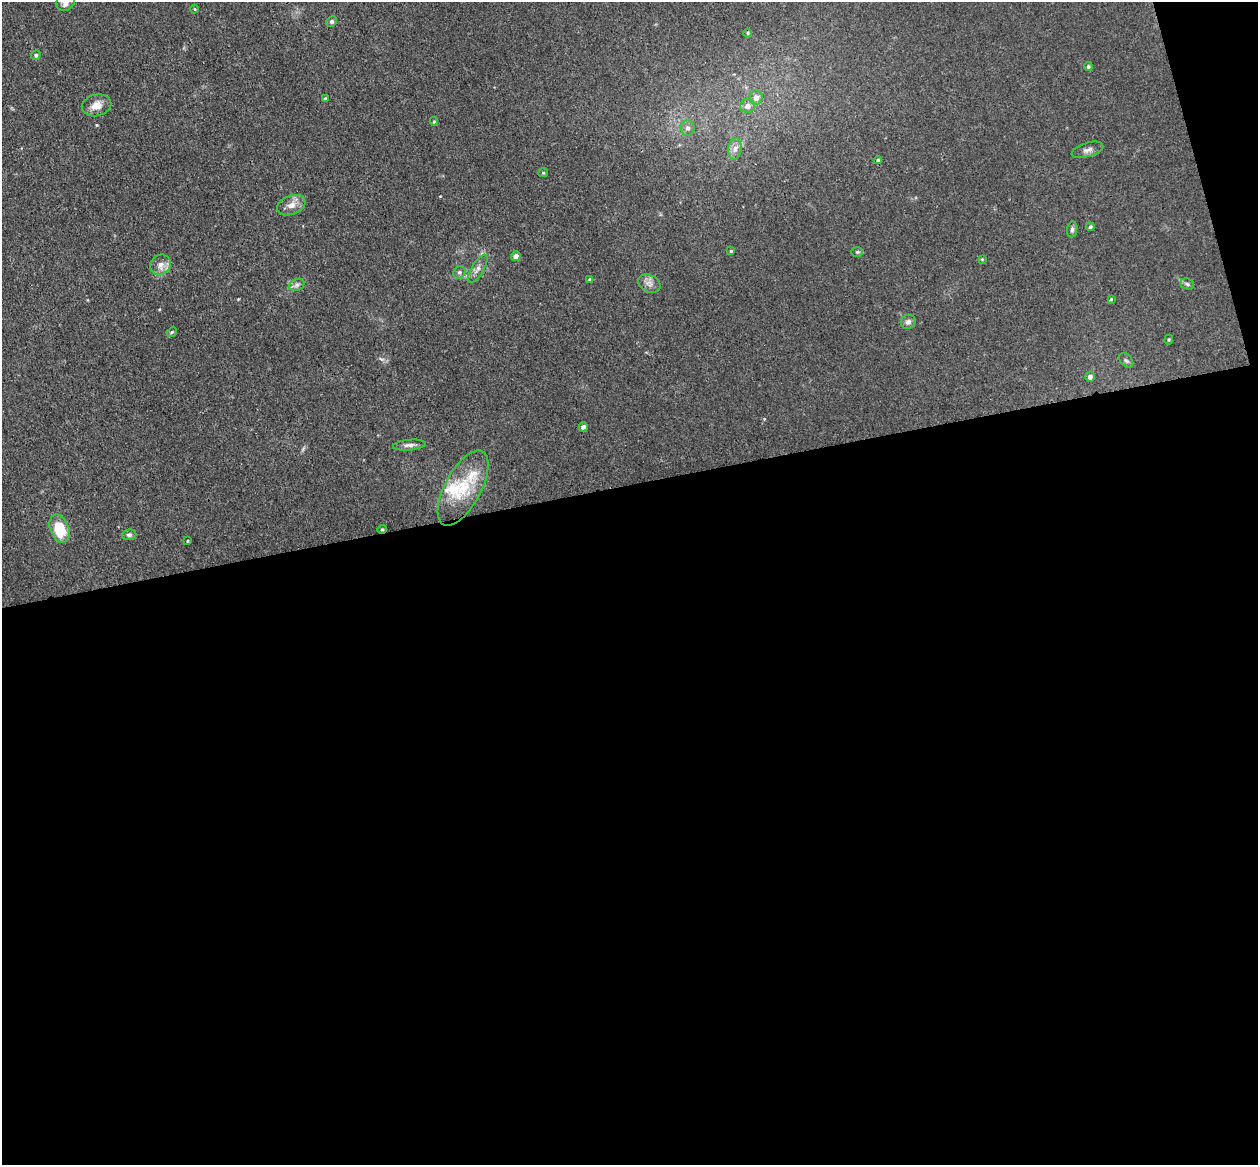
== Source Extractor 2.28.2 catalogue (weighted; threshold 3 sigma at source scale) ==
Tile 16 of 4 x 4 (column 4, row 4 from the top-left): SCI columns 3824-5079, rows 155-1317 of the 5135 x 5078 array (HDU 1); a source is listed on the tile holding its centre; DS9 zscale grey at full resolution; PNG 1260 x 1167 px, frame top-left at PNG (2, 2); each listed source drawn as its Kron ellipse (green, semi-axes under 4 px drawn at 4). Shown black and unused: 60% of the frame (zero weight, under 3 of 4 exposures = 6% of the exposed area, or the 3 px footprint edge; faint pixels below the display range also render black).
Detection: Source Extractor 2.28.2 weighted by HDU 2 'WHT'; one run over the whole footprint, this tile lists its part. Background 0.0396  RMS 0.0045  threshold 0.0201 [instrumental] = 3 sigma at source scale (4.5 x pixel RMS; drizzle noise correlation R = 1.50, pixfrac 1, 0.05/0.05 arcsec/px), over >= 5 px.
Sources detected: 44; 1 inside a brighter listed object's ellipse — not listed separately; the other 43 listed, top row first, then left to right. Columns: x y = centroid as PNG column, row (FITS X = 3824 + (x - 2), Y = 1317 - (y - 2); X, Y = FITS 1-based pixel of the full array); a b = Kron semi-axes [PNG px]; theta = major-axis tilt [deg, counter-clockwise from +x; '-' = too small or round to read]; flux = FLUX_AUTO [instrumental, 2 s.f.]
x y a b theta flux
65 2 10 8 34 2.9
195 9 4 3 - 0.35
332 22 5 5 - 1.1
748 33 4 4 - 0.48
36 55 5 4 - 0.86
1088 67 4 4 - 0.76
325 98 4 3 - 0.6
756 98 7 6 - 2.8
96 105 15 10 12 4.7
747 106 7 7 - 2.8
434 121 4 4 - 0.48
688 128 7 7 - 1.9
735 149 11 6 82 2.3
1087 150 16 7 17 2.1
878 160 4 4 - 0.57
543 173 5 4 - 0.5
291 205 14 9 20 3.8
1090 227 4 3 - 0.79
1072 229 8 5 82 1.1
731 251 4 4 - 0.48
857 252 6 5 - 0.66
516 256 5 4 - 2.1
982 259 4 4 - 0.34
160 265 11 9 40 3.5
477 269 16 6 59 2.3
459 272 7 5 44 0.94
590 280 4 4 - 0.68
649 283 12 8 -25 2.5
1187 284 7 5 -23 0.88
297 285 8 6 21 1.2
1111 299 4 3 - 0.45
908 322 7 7 - 1.6
172 332 5 4 - 0.52
1169 340 5 4 - 0.5
1126 361 8 5 -48 0.95
1090 377 5 4 - 1.9
583 427 4 4 - 1.5
409 445 16 5 5 1.9
463 488 41 18 62 20
59 529 14 9 -69 16
382 529 4 4 - 0.47
129 535 7 5 6 1.1
188 541 4 3 - 0.34
Isophote crosses this tile's border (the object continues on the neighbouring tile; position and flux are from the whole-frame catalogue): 1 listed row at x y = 65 2